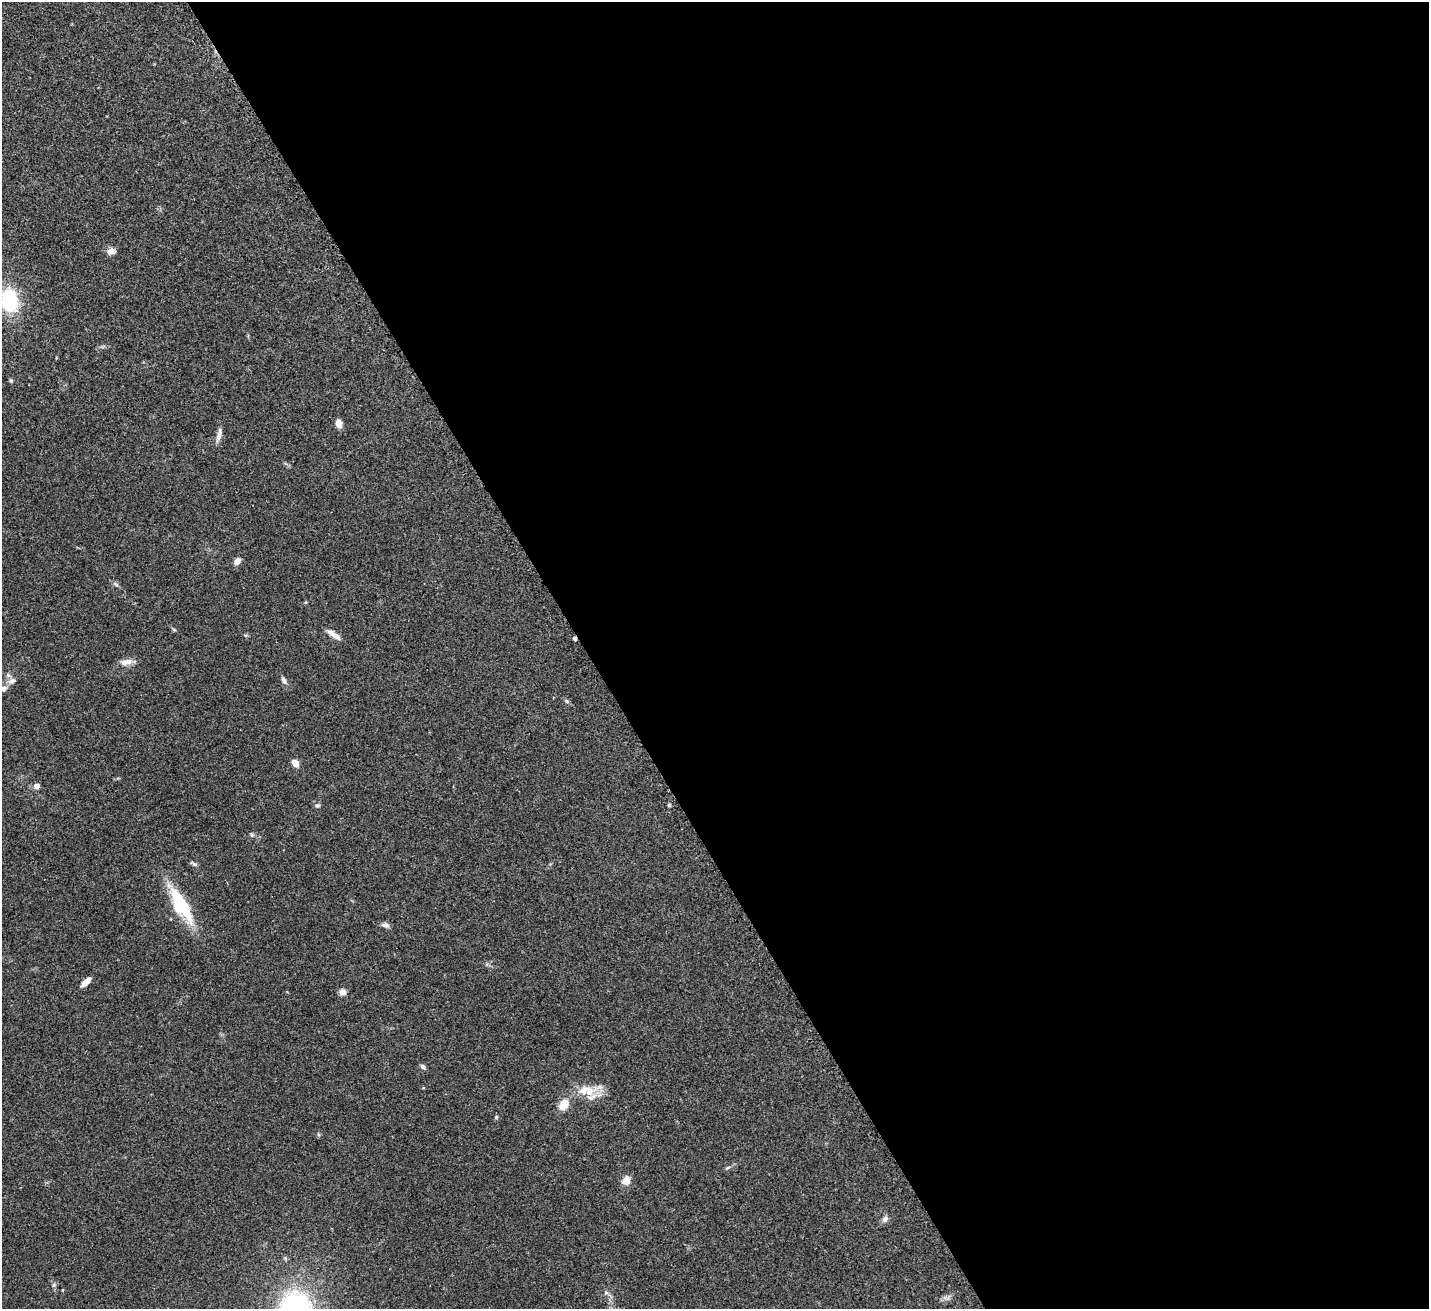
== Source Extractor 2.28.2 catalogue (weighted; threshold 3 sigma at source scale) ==
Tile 8 of 4 x 4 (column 4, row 2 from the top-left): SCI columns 4328-5754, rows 2840-4146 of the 5797 x 5807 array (HDU 1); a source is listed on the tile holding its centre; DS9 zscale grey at full resolution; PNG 1431 x 1311 px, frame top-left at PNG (2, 2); no overlay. Shown black and unused: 59% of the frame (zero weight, under 3 of 4 exposures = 5% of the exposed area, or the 3 px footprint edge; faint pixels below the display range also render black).
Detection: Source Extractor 2.28.2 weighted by HDU 2 'WHT'; one run over the whole footprint, this tile lists its part. Background 0.0412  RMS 0.0047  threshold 0.0213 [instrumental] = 3 sigma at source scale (4.5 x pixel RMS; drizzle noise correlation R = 1.50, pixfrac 1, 0.05/0.05 arcsec/px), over >= 5 px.
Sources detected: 36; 1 cosmic-ray / hot-pixel residue — not listed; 1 inside a brighter listed object's ellipse — not listed separately; the other 34 listed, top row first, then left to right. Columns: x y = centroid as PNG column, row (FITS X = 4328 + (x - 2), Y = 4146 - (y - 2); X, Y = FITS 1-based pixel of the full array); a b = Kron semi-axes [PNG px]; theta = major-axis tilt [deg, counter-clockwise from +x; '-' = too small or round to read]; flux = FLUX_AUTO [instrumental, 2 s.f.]
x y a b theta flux
110 251 10 8 38 2.6
9 300 21 16 -80 32
11 381 6 5 - 0.64
339 423 8 6 -77 3.5
218 436 15 6 74 2.5
237 561 9 7 52 2.3
116 584 8 5 -28 1.1
174 629 6 4 -30 0.62
332 633 13 8 -36 2.8
127 662 16 7 11 3.5
284 680 11 5 -69 1.5
12 681 11 7 32 2.4
3 688 8 6 18 2
567 701 6 5 - 0.77
295 763 9 6 -57 3.3
37 786 5 5 - 3
318 805 7 4 6 0.82
669 805 5 4 - 0.59
251 835 7 5 -57 0.8
194 864 9 4 -36 0.97
181 905 34 11 -59 35
386 925 9 7 -28 1.6
86 982 13 6 45 2.9
342 992 8 8 - 2
423 1067 8 5 -41 1.2
587 1090 28 14 0 10
564 1104 13 10 53 6.2
496 1117 5 4 - 0.54
727 1168 8 3 19 0.71
626 1181 10 9 - 4
885 1219 8 7 - 1.8
54 1285 6 5 - 0.85
606 1292 6 5 - 0.97
946 1298 12 3 -5 1.3
Isophote crosses this tile's border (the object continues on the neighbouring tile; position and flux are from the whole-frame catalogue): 2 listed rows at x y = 9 300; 3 688